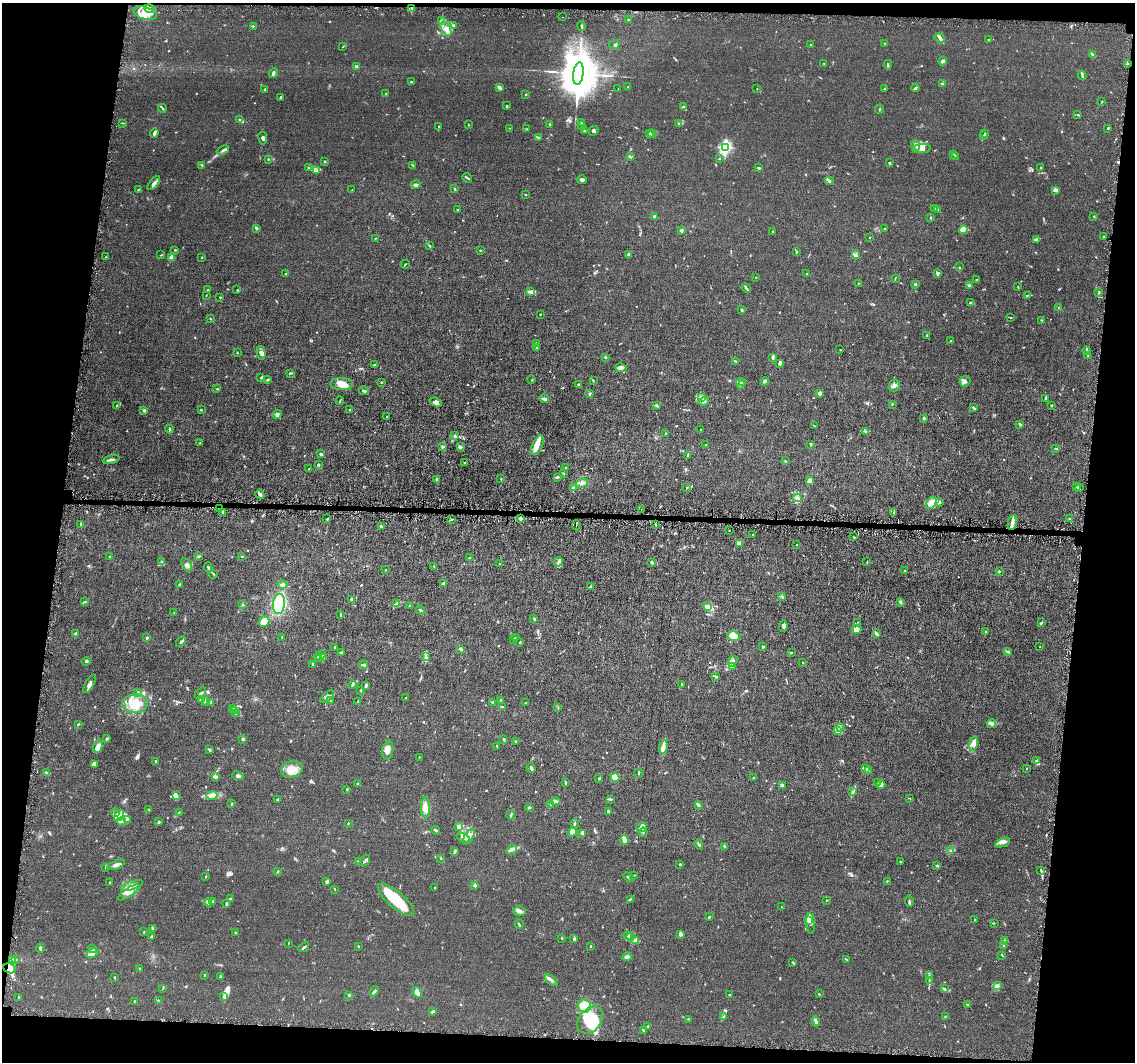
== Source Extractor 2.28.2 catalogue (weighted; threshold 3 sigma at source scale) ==
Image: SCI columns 1-4531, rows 112-4350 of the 4531 x 4566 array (HDU 1 of 3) = the unmasked area's bounding box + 8 px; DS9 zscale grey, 4 x 4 block average (1 PNG px = mean of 4 x 4 image px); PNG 1137 x 1064 px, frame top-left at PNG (2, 3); each listed source drawn as its Kron ellipse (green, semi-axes under 4 px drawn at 4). Shown black and unused: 14% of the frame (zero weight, under 4 of 8 exposures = <1% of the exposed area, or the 3 px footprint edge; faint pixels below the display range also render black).
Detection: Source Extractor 2.28.2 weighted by HDU 2 'WHT'. Background 0.0155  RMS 0.0023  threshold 0.00928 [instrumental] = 3 sigma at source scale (4.09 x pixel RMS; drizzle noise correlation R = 1.36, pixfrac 0.8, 0.05/0.05 arcsec/px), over >= 5 px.
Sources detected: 828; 4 too faint to see at this stretch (4 x 4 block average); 3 inside a brighter object's white glare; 8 cosmic-ray / hot-pixel residue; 3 long thin detections or spike segments (spike, bleed or trail) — neither listed nor drawn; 27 coinciding with a brighter row at this scale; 62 inside a brighter listed object's ellipse — not listed separately; of the other 721, all 500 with FLUX_AUTO >= 0.54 (the completeness limit of this list) listed and drawn (221 fainter detections not listed), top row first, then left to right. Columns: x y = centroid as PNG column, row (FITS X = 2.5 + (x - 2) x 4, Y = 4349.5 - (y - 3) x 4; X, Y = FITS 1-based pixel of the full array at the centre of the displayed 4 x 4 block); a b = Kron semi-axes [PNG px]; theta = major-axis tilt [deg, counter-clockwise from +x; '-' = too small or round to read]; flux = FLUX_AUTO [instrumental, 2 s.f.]
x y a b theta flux
150 8 5 3 - 3.1
412 8 2 2 - 0.9
145 13 12 6 -17 15
562 17 2 2 - 0.58
441 20 3 2 - 1.2
628 20 3 2 - 1
454 25 2 2 - 0.94
253 26 3 2 - 0.71
581 26 5 2 - 2.3
446 29 8 4 -60 6.9
940 38 5 3 - 3.6
989 40 2 2 - 1.1
884 43 2 2 - 0.84
614 44 5 2 - 1.9
810 44 2 2 - 0.6
343 46 2 2 - 0.68
1092 54 4 2 - 2.7
943 61 4 3 - 3.3
824 63 3 2 - 0.71
1128 64 2 2 - 0.88
888 65 4 2 - 1.6
357 67 4 3 - 1.5
273 73 5 3 - 1.9
578 74 11 5 82 12000
1082 75 5 2 - 1.7
411 82 2 2 - 0.85
942 84 3 2 - 1.2
499 87 4 3 - 1.9
628 87 3 2 - 0.55
915 88 4 2 - 1.7
265 89 3 2 - 1.2
618 89 2 2 - 0.61
757 89 2 2 - 0.62
885 89 3 2 - 1.6
386 94 2 2 - 0.93
526 94 2 2 - 1.3
280 97 3 2 - 1.8
1102 102 3 2 - 0.78
507 106 2 2 - 1.2
684 107 3 3 - 1.6
162 108 4 2 - 1.4
879 109 5 2 - 0.82
1078 115 3 2 - 1.3
240 120 4 2 - 1.4
123 123 3 2 - 0.96
582 123 2 2 - 0.73
679 123 3 2 - 1.1
550 124 2 2 - 1.4
468 125 2 2 - 0.82
582 125 2 2 - 0.6
438 127 3 2 - 0.7
509 128 2 2 - 0.61
1108 128 3 2 - 1
527 129 2 2 - 0.67
584 131 3 2 - 1
593 131 5 3 - 2.2
154 133 5 2 - 3.3
649 133 2 2 - 0.76
652 134 4 2 - 1.9
985 134 2 2 - 0.87
984 136 3 2 - 1.1
263 138 6 3 -80 2.9
538 138 3 2 - 0.93
915 146 5 3 - 3.2
725 148 2 2 - 120
922 149 9 4 5 8.9
223 150 6 3 25 2.8
954 154 3 2 - 0.63
955 156 3 2 - 0.96
630 157 3 2 - 1.5
268 159 2 2 - 1
719 159 2 2 - 1
324 162 2 2 - 1.1
889 163 3 2 - 1.1
202 165 2 2 - 0.82
413 165 3 2 - 0.94
308 168 2 2 - 0.66
759 168 3 2 - 1.8
1041 168 2 2 - 1.3
316 171 2 2 - 0.54
467 178 5 2 - 1.7
582 180 5 2 - 3.8
829 181 4 2 - 1.7
154 183 8 3 50 3.5
416 185 5 3 - 2.5
454 189 3 2 - 1.3
138 190 2 2 - 0.7
352 190 2 2 - 0.7
1055 190 4 2 - 4.4
525 194 2 2 - 0.75
935 209 3 2 - 0.95
457 210 2 2 - 1.3
938 210 2 2 - 1.3
654 216 2 2 - 2.3
1094 216 2 2 - 0.66
931 218 2 2 - 0.68
256 228 3 2 - 2.9
885 229 2 2 - 2.1
963 230 4 3 - 11
681 231 3 2 - 2.1
772 231 3 2 - 0.77
1103 236 2 2 - 0.63
870 237 2 2 - 0.84
375 238 2 2 - 0.6
1036 239 3 2 - 1.2
429 245 3 2 - 0.85
175 250 3 2 - 0.69
480 250 3 2 - 0.86
796 252 3 2 - 1.4
161 255 3 2 - 0.74
629 255 4 3 - 3
855 255 3 2 - 1.7
106 257 2 2 - 0.57
202 257 2 2 - 0.68
171 258 3 3 - 2
405 264 4 2 - 0.89
959 267 2 2 - 0.61
938 273 3 2 - 3
285 274 2 2 - 0.72
807 274 2 2 - 1.3
756 277 2 2 - 0.56
895 278 3 2 - 0.99
977 280 2 2 - 0.63
858 283 3 2 - 0.58
915 284 2 2 - 2.5
969 286 3 3 - 2.7
1018 287 2 2 - 0.6
746 288 5 2 - 1.9
208 290 2 2 - 1.2
237 290 3 2 - 0.76
531 291 4 3 - 2.7
1099 293 2 2 - 0.57
206 295 2 2 - 0.56
1027 295 4 2 - 1.2
220 297 3 2 - 0.74
970 303 2 2 - 2.6
1058 308 3 2 - 0.64
741 309 3 2 - 1.5
540 314 2 2 - 0.64
1010 317 2 2 - 0.8
210 319 2 2 - 0.68
1041 320 2 2 - 0.97
927 336 2 2 - 1.7
951 341 2 2 - 1
536 343 4 2 - 1.4
537 347 3 2 - 1.4
840 350 2 2 - 0.71
1087 351 4 3 - 2.3
237 353 2 2 - 0.85
261 353 7 3 -76 3.4
1088 356 2 2 - 0.76
605 357 2 2 - 1.7
773 357 4 2 - 2.7
736 361 3 2 - 1.1
779 363 3 3 - 2.6
375 365 3 2 - 1.2
621 368 6 4 -13 3.3
290 373 3 2 - 1.2
261 378 3 2 - 1.4
268 380 3 2 - 1.4
532 380 2 2 - 0.7
593 380 2 2 - 1.3
765 381 4 2 - 2.3
965 381 5 5 - 3.9
381 382 2 2 - 0.76
740 383 5 2 - 2.7
743 383 2 2 - 1.2
342 384 11 6 -1 11
579 384 3 2 - 2.2
894 385 6 5 - 4.1
217 389 3 2 - 0.79
364 391 5 2 - 2
819 393 3 3 - 4
589 394 3 2 - 1.1
702 397 4 3 - 2.8
1046 398 4 2 - 3.5
544 399 4 3 - 3
340 401 4 2 - 0.91
704 401 5 3 - 3.9
436 402 6 4 -20 3.8
892 404 2 2 - 1.4
656 405 3 2 - 2.1
1052 405 4 2 - 0.95
117 406 3 2 - 0.91
973 408 4 2 - 1.6
144 410 3 3 - 1.5
201 410 2 2 - 0.88
350 410 2 2 - 0.61
277 414 4 4 - 2.6
387 416 2 2 - 0.75
924 418 2 2 - 8.4
1020 424 4 2 - 1.2
815 426 3 2 - 0.65
169 429 4 2 - 1.3
701 429 2 2 - 1.1
865 431 3 2 - 1.6
666 433 2 2 - 0.7
455 436 4 3 - 2.2
200 443 2 2 - 0.88
811 444 3 2 - 2.1
537 445 10 5 66 9.7
706 445 2 2 - 1.3
442 446 2 2 - 7.9
460 447 4 3 - 2.4
1056 448 2 2 - 2.1
321 454 2 2 - 3.2
687 456 3 2 - 0.72
111 459 8 3 16 3.4
785 461 2 2 - 1
464 463 3 2 - 1.2
318 465 4 2 - 1.1
565 467 2 2 - 0.57
309 469 2 2 - 1.2
563 473 2 2 - 0.63
557 477 3 2 - 1.7
436 479 2 2 - 6.3
501 479 2 2 - 0.68
810 481 4 3 - 3.2
582 483 6 3 21 4.3
573 487 3 2 - 2
1076 487 2 2 - 0.75
687 488 2 2 - 1.7
1079 488 3 2 - 2.1
260 494 5 3 - 3.8
797 498 4 2 - 2.1
940 502 3 2 - 1.3
931 503 7 4 57 6.1
219 509 2 2 - 1.7
641 510 2 2 - 1.9
223 513 4 3 - 2.9
894 513 3 2 - 0.94
521 518 2 2 - 17
327 519 2 2 - 1
1070 519 2 2 - 5.2
452 520 3 2 - 0.86
1012 523 7 3 79 5.4
81 524 2 2 - 2.2
576 525 5 2 - 1.6
655 525 3 2 - 1.2
381 527 3 2 - 2.6
729 530 2 2 - 0.88
753 534 2 2 - 1.1
854 537 2 2 - 0.72
739 543 3 2 - 1.1
796 545 2 2 - 0.82
199 556 4 2 - 1.1
242 556 3 2 - 1.1
110 557 3 2 - 0.93
469 558 3 2 - 1.3
162 561 2 2 - 0.66
558 562 5 2 - 2.5
652 562 4 2 - 2.3
867 562 3 2 - 0.64
499 564 2 2 - 0.61
187 565 7 4 -55 4.6
434 566 2 2 - 1
208 567 5 2 - 1.7
385 570 2 2 - 0.71
904 571 3 2 - 1.1
999 571 2 2 - 5.6
213 574 3 2 - 0.82
443 583 4 3 - 2.5
179 584 2 2 - 1.2
282 585 5 3 - 2.8
591 586 3 2 - 1.2
782 597 2 2 - 0.86
351 599 2 2 - 1.7
85 602 3 2 - 1.3
900 602 4 3 - 1.8
397 603 2 2 - 0.7
279 604 10 6 83 81
243 605 3 2 - 1.2
409 605 2 2 - 0.66
708 607 4 3 - 2.8
420 610 4 2 - 1.6
174 613 2 2 - 0.59
340 615 3 2 - 0.82
534 619 3 2 - 1.8
264 622 5 5 - 13
858 622 2 2 - 0.72
1041 623 3 2 - 1.1
783 626 6 3 81 2.9
856 630 5 4 - 10
986 631 2 2 - 1.2
76 633 3 2 - 2
876 633 3 2 - 4.3
734 636 7 5 -23 13
282 637 2 2 - 1.3
147 638 2 2 - 3.9
515 638 2 2 - 0.78
514 639 2 2 - 0.78
181 642 6 2 46 2.1
519 642 2 2 - 0.6
335 647 3 2 - 1.3
763 647 3 2 - 1.7
1040 647 2 2 - 0.97
461 649 3 2 - 1.5
1008 652 4 2 - 1.6
341 653 2 2 - 1.6
791 653 2 2 - 0.71
320 655 6 3 22 3.3
323 657 2 2 - 0.59
426 657 2 2 - 1.2
319 659 3 2 - 1.1
86 661 4 2 - 1.9
733 661 5 3 - 3.1
803 663 2 2 - 0.82
312 664 4 2 - 1.4
363 665 4 3 - 2
732 667 3 2 - 1.5
716 677 3 2 - 1.5
89 684 10 3 61 5
681 684 3 2 - 1.1
352 685 4 2 - 1.5
366 685 4 2 - 2.1
360 690 2 2 - 1
137 692 4 2 - 1.6
200 693 7 2 43 1.8
327 697 8 3 40 3.2
406 698 2 2 - 0.78
202 699 4 3 - 1.7
501 700 2 2 - 0.63
331 701 2 2 - 0.7
358 701 3 2 - 0.64
205 702 4 2 - 2
211 702 2 2 - 0.87
492 702 3 2 - 0.87
525 703 2 2 - 0.77
135 704 13 9 5 20
502 706 4 2 - 1
558 707 2 2 - 0.65
233 709 3 2 - 0.62
235 710 2 2 - 1.1
235 713 3 2 - 1.4
78 724 3 2 - 1.4
992 724 4 3 - 2.9
840 727 2 2 - 0.82
837 731 3 2 - 1.2
107 739 2 2 - 2.4
243 739 2 2 - 4.9
504 739 3 2 - 1.9
515 741 2 2 - 1.3
973 744 7 4 80 5.4
98 746 6 4 70 5.5
497 746 3 2 - 0.63
663 747 7 4 75 5.5
209 750 4 2 - 2
388 750 10 5 80 11
419 757 2 2 - 0.61
1037 760 3 2 - 0.89
155 761 3 2 - 1.3
95 764 4 4 - 3.8
531 768 4 2 - 2.4
292 769 11 8 15 15
866 769 3 2 - 2.5
1026 769 2 2 - 0.78
869 770 4 2 - 0.98
47 773 3 2 - 0.98
638 773 5 2 - 1.1
238 776 6 3 -19 2.9
215 777 3 2 - 3.9
615 777 4 3 - 15
599 778 2 2 - 0.87
753 778 2 2 - 0.93
565 782 3 2 - 1.6
877 783 4 2 - 1.7
358 784 2 2 - 1.3
881 784 4 2 - 2.3
782 786 3 2 - 2.7
346 789 2 2 - 0.68
853 792 2 2 - 0.84
177 796 4 3 - 2.6
212 796 5 3 - 4
909 798 4 2 - 0.69
278 799 4 2 - 1.4
611 799 3 2 - 1.4
555 801 5 3 - 3.5
231 804 3 2 - 1.2
551 805 2 2 - 3.9
698 805 3 2 - 1.5
425 807 10 4 -87 11
529 808 2 2 - 2.6
149 810 2 2 - 0.72
179 812 2 2 - 0.65
608 812 2 2 - 4.8
116 813 4 2 - 1.6
511 815 5 2 - 1.3
119 816 6 4 55 5.2
127 819 2 2 - 0.68
122 821 4 3 - 2.9
159 822 2 2 - 1.6
348 823 3 2 - 1
575 823 4 2 - 1.4
459 827 2 2 - 0.82
642 827 5 4 - 6
436 830 4 2 - 2.1
572 832 5 3 - 5.8
643 832 4 3 - 2.5
582 833 4 3 - 2
469 837 9 4 58 5.8
463 838 7 3 -20 4.3
624 840 5 3 - 6.2
1003 842 8 4 20 5.2
699 845 5 2 - 1.2
724 846 2 2 - 1.5
512 850 5 5 - 4.3
950 851 3 2 - 1.5
454 852 4 2 - 1.4
441 858 2 2 - 1.3
365 860 6 2 53 2.5
359 861 2 2 - 0.79
900 862 2 2 - 0.81
680 864 3 2 - 0.89
116 865 9 3 22 5
937 865 3 2 - 2.5
106 867 3 2 - 1.2
1041 870 3 2 - 1.1
277 872 4 2 - 0.68
634 875 2 2 - 0.62
206 877 2 2 - 0.88
629 877 6 2 -31 2
327 881 3 3 - 2.4
887 881 2 2 - 0.68
110 883 2 2 - 0.78
132 885 12 4 18 6.7
475 885 2 2 - 11
434 887 2 2 - 0.93
335 889 2 2 - 0.68
129 892 13 4 33 10
231 899 4 2 - 1.6
630 899 4 2 - 1.3
396 900 23 8 -41 53
826 900 2 2 - 0.57
212 901 2 2 - 1.8
909 901 5 2 - 1.5
208 902 4 3 - 3
226 904 3 2 - 1.8
781 907 2 2 - 0.68
519 911 6 4 -15 4.1
709 917 3 2 - 1.5
975 919 2 2 - 0.57
808 920 3 2 - 9.6
811 923 10 4 -85 5
994 923 2 2 - 0.67
519 924 5 2 - 1.2
152 929 2 2 - 1.1
144 931 2 2 - 0.87
235 933 3 2 - 0.72
681 934 4 3 - 2.8
628 935 2 2 - 0.87
630 936 3 2 - 1.4
151 937 3 2 - 2.2
562 938 2 2 - 1.6
574 939 3 3 - 1.8
635 941 4 4 - 3
1004 941 2 2 - 1.2
288 943 3 2 - 0.57
590 946 2 2 - 1.1
1004 946 2 2 - 0.79
304 947 6 2 38 2
359 947 3 2 - 0.56
40 948 4 2 - 2.2
92 949 4 3 - 2.3
92 953 6 3 23 4.1
1002 955 4 2 - 0.81
627 957 4 3 - 3.5
12 959 2 2 - 0.64
15 959 2 2 - 0.95
847 960 3 2 - 0.75
793 963 3 2 - 1.1
10 968 6 5 - 8.1
139 968 3 2 - 0.7
204 975 3 2 - 0.54
929 976 3 2 - 0.89
220 977 4 2 - 1.5
115 978 3 2 - 0.76
551 980 8 3 -41 3.7
929 980 2 2 - 0.7
997 985 4 2 - 1.6
163 989 4 2 - 0.84
944 989 3 2 - 1.6
374 991 5 2 - 2.9
417 992 6 3 -55 9.2
819 994 3 2 - 0.75
349 995 2 2 - 1.6
729 995 2 2 - 0.73
19 997 3 2 - 1.4
224 997 2 2 - 0.69
158 1000 3 2 - 0.61
134 1001 2 2 - 0.91
967 1004 3 2 - 0.9
585 1006 6 6 - 22
433 1011 4 3 - 1.6
945 1016 2 2 - 0.61
723 1017 3 2 - 0.96
688 1019 2 2 - 0.63
590 1020 15 11 51 56
816 1021 5 3 - 2.6
648 1026 3 2 - 1.2
644 1031 4 2 - 2.3
Overlapping masked pixels (flux is a lower limit): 2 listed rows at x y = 219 509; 521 518
Diffuse or blended objects may show on this block-average render without a row.